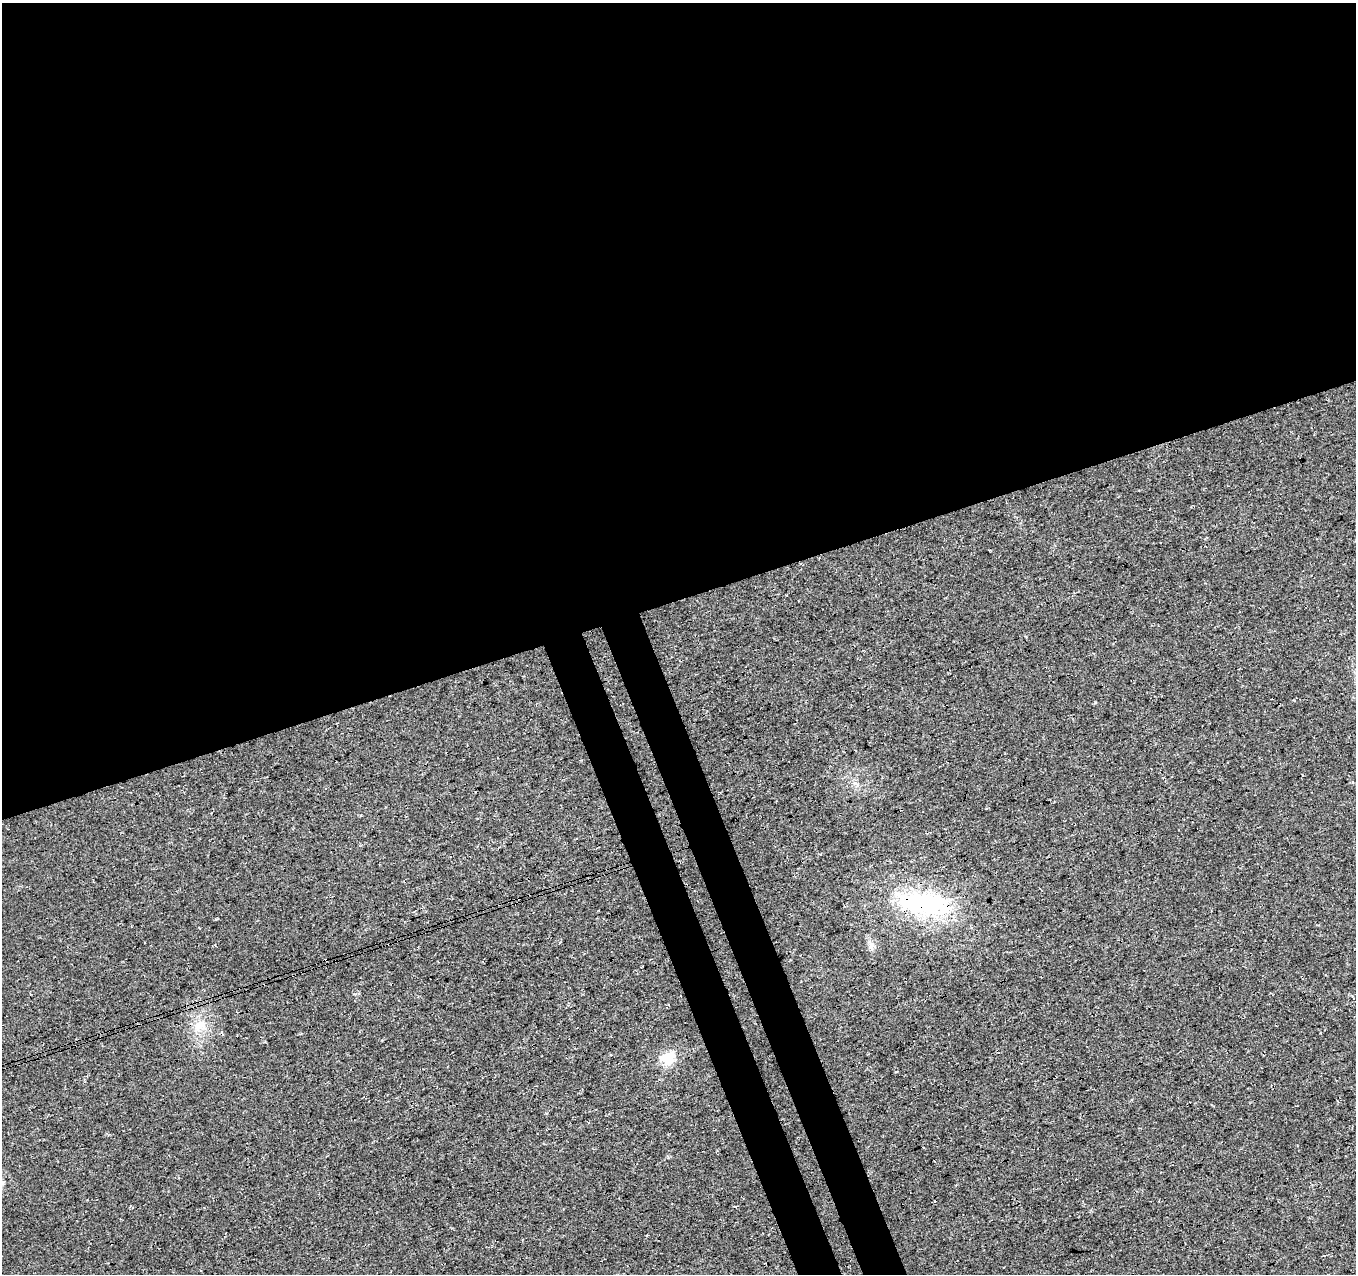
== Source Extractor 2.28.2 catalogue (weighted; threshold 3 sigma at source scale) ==
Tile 2 of 4 x 4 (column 2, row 1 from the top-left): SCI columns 1409-2762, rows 3910-5181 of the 5527 x 5327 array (HDU 1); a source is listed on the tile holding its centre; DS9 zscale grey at full resolution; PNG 1358 x 1276 px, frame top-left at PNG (2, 3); no overlay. Shown black and unused: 50% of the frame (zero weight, under 3 of 4 exposures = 5% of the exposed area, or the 3 px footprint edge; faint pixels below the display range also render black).
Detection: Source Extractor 2.28.2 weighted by HDU 2 'WHT'; one run over the whole footprint, this tile lists its part. Background 0.0289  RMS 0.0074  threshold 0.0334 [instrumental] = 3 sigma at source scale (4.5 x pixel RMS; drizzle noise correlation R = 1.50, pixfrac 1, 0.0396/0.0396 arcsec/px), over >= 5 px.
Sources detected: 4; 1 cosmic-ray / hot-pixel residue — not listed; the other 3 listed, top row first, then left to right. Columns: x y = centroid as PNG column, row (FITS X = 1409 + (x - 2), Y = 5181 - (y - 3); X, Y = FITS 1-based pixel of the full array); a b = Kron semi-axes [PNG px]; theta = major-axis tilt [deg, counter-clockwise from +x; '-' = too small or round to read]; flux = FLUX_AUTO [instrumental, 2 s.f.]
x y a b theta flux
923 903 74 29 -7 92
200 1025 19 11 54 11
667 1058 6 6 - 80
Overlapping masked pixels (flux is a lower limit): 1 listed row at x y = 923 903